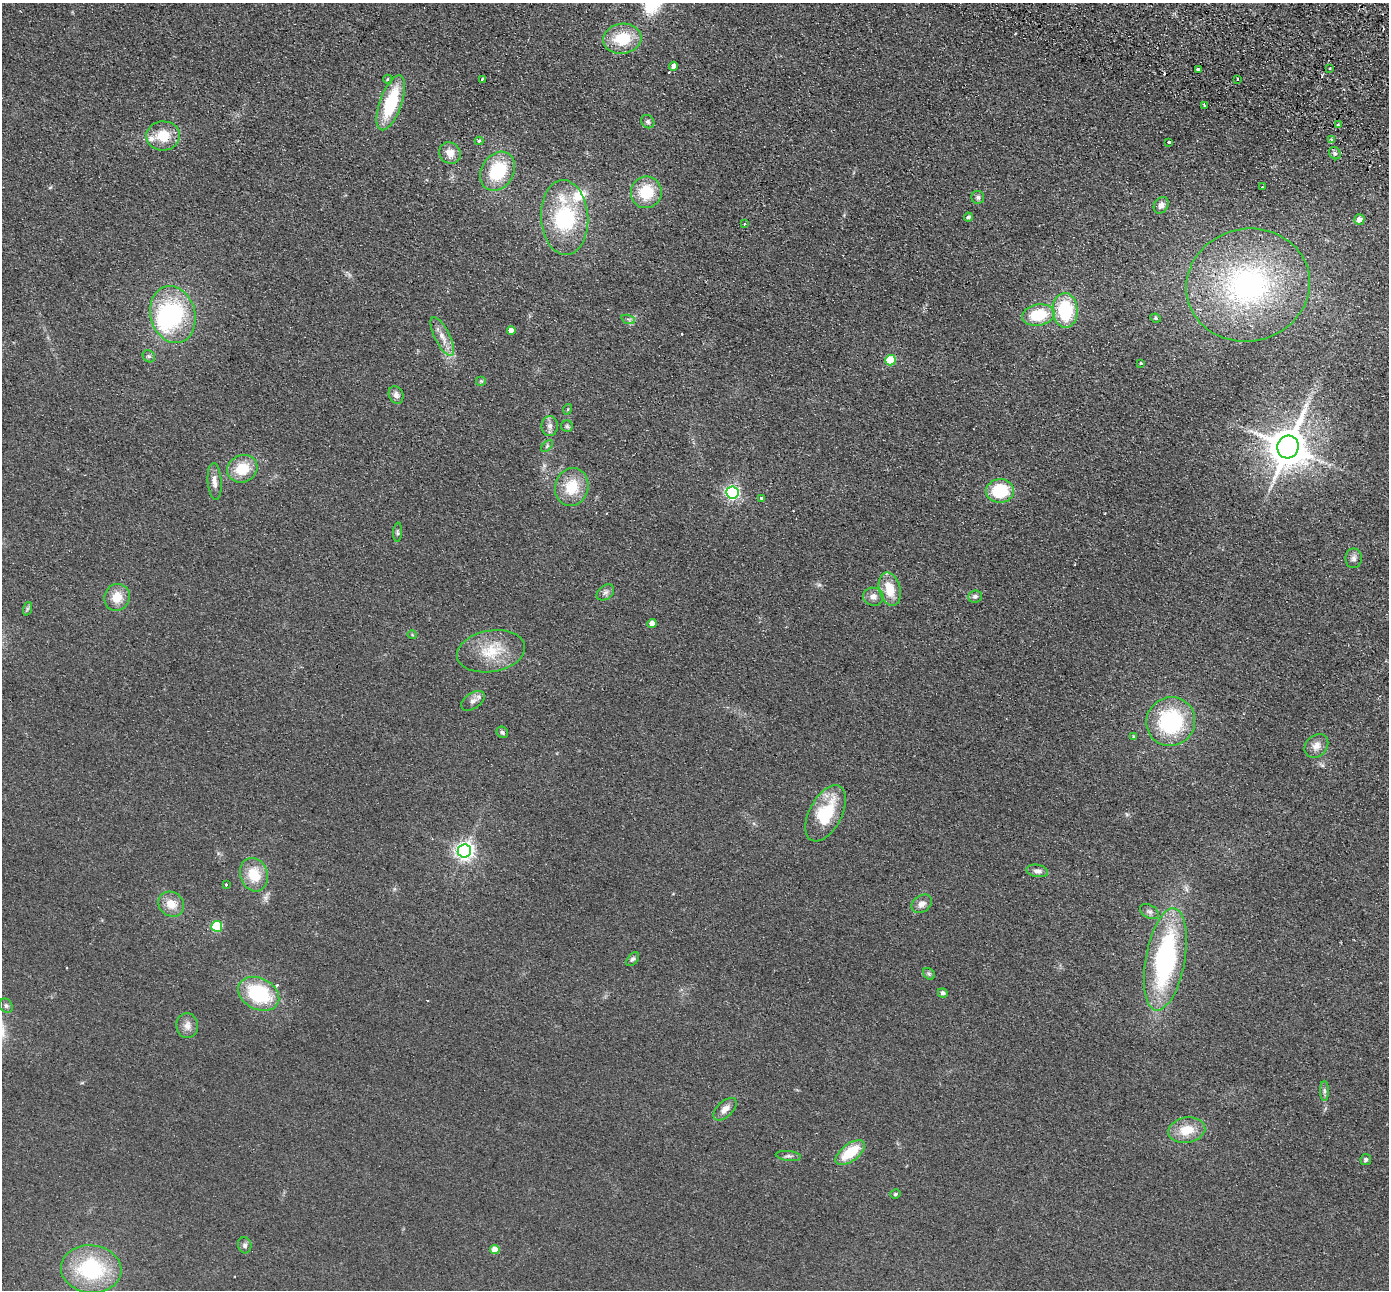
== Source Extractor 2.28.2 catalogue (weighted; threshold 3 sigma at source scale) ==
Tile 10 of 4 x 4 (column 2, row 3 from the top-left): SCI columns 1415-2801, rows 1615-2902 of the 5603 x 5672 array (HDU 1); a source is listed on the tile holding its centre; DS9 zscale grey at full resolution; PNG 1391 x 1292 px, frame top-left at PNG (2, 3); each listed source drawn as its Kron ellipse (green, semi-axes under 4 px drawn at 4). Shown black and unused: <1% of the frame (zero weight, under 2 of 3 exposures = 3% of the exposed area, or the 3 px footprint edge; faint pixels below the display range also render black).
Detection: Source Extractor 2.28.2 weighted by HDU 2 'WHT'; one run over the whole footprint, this tile lists its part. Background 0.0692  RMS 0.0096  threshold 0.0433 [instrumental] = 3 sigma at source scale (4.5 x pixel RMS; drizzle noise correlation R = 1.50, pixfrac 1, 0.05/0.05 arcsec/px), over >= 5 px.
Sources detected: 103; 1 inside a brighter object's white glare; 6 cosmic-ray / hot-pixel residue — neither listed nor drawn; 4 inside a brighter listed object's ellipse — not listed separately; the other 92 listed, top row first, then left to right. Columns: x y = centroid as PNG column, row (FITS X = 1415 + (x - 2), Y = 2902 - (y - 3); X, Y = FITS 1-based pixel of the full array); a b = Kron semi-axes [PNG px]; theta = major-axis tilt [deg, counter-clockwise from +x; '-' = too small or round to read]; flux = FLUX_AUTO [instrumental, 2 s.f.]
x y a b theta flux
622 39 19 15 7 31
673 66 4 4 - 4.9
1329 68 3 2 - 1.5
1198 69 4 3 - 7.4
388 79 4 3 - 1.4
482 79 3 2 - 2.3
1237 79 3 2 - 1.4
391 103 29 11 70 57
1204 105 3 3 - 1.4
648 122 7 6 - 2.3
1338 125 4 3 - 2.2
163 136 17 14 3 23
1331 140 4 3 - 0.89
479 141 4 4 - 1.4
1169 142 3 3 - 5.1
450 153 11 10 - 9.7
1335 153 6 5 - 2.4
498 171 20 16 57 53
1262 187 3 2 - 0.95
646 192 16 15 - 33
978 197 6 6 - 2.2
1161 205 9 7 58 4.3
968 217 4 4 - 2.2
564 218 37 23 -86 90
1359 220 5 5 - 7
745 224 3 3 - 1.8
1248 285 62 56 13 220
1065 310 17 12 -88 58
173 315 29 22 -75 97
1038 315 16 10 10 37
1156 318 5 4 - 1.2
628 319 7 4 -18 2.1
511 330 4 4 - 6.6
442 337 21 7 -63 9.9
149 356 6 5 - 2.1
890 360 5 5 - 38
1141 363 4 4 - 0.85
481 381 5 5 - 1.4
396 395 9 7 -66 3.9
568 409 5 3 - 0.9
550 426 10 8 88 4.5
567 426 6 6 - 1.8
547 446 7 4 46 1.6
1288 447 11 10 - 2900
242 469 15 13 24 26
215 481 18 7 -85 7
572 487 19 16 73 29
1000 491 14 12 1 45
732 493 6 6 - 220
762 498 3 3 - 1.9
398 532 10 4 86 1.7
1354 558 10 8 -90 3.5
890 589 17 10 -76 22
605 592 10 6 38 3.4
975 596 7 6 - 2.7
117 597 13 12 - 16
873 597 10 9 - 6.4
27 609 7 4 72 1.7
652 623 4 4 - 8.2
412 635 4 4 - 1.1
491 651 34 20 10 33
473 701 13 8 34 5.1
1171 722 25 24 - 93
502 732 6 5 - 2.1
1134 737 4 4 - 1.6
1316 746 13 10 45 7.7
826 813 30 16 62 51
464 851 7 6 - 440
1037 871 11 6 -11 4.6
254 875 17 13 -72 26
226 885 3 3 - 6.2
171 904 14 11 -37 13
922 904 11 8 35 6
1149 912 10 6 -30 3.2
217 926 5 5 - 71
633 959 8 5 50 2.1
1165 959 52 19 80 160
929 974 7 5 -45 1.8
943 993 5 4 - 2.6
259 994 21 15 -27 66
6 1006 7 6 - 2.2
187 1026 12 11 - 7.2
1324 1091 10 4 -90 2.5
725 1109 14 7 43 7.2
1187 1130 19 12 9 20
850 1152 17 8 37 31
788 1156 12 5 -6 2.9
1366 1160 5 5 - 2.2
895 1194 5 4 - 1.4
245 1245 8 6 -78 3.2
495 1249 5 4 - 17
91 1269 30 24 -5 85